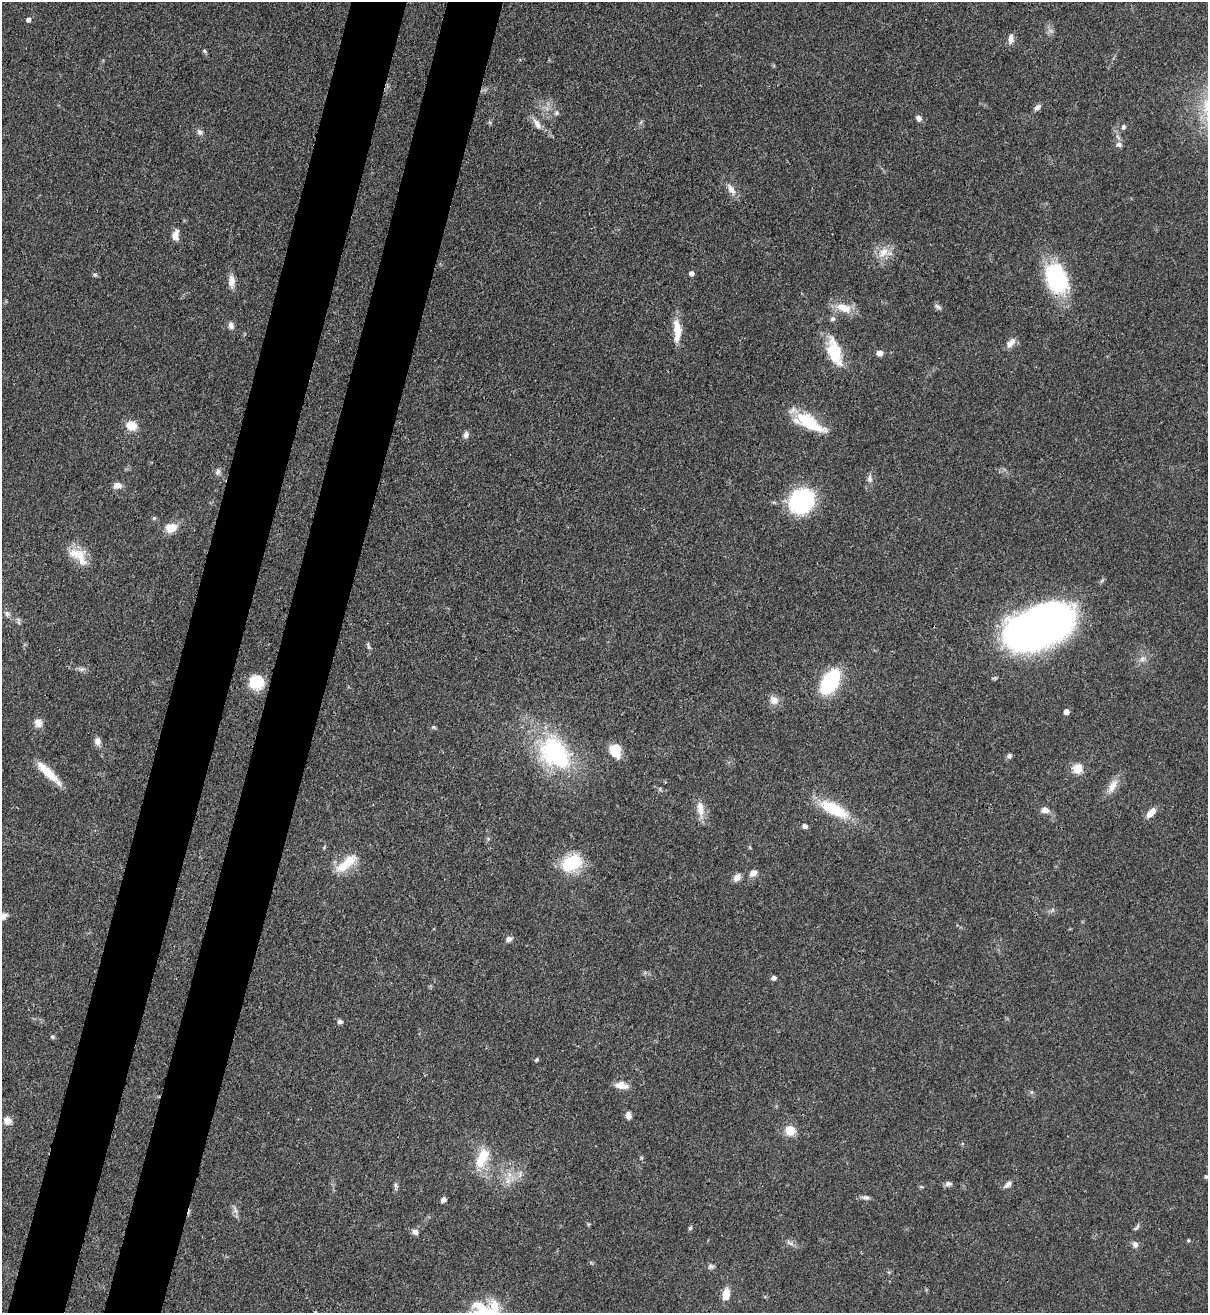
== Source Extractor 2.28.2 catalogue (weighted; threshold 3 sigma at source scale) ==
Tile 7 of 4 x 4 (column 3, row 2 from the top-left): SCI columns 2636-3841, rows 2653-3963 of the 5389 x 5307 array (HDU 1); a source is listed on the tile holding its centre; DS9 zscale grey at full resolution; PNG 1210 x 1315 px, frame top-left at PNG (2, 2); no overlay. Shown black and unused: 9% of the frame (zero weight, under 3 of 4 exposures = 7% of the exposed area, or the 3 px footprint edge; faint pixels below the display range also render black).
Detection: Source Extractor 2.28.2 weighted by HDU 2 'WHT'; one run over the whole footprint, this tile lists its part. Background 0.0823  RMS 0.0039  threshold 0.0174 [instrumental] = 3 sigma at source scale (4.5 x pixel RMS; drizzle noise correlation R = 1.50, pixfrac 1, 0.05/0.05 arcsec/px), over >= 5 px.
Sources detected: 94; all 94 listed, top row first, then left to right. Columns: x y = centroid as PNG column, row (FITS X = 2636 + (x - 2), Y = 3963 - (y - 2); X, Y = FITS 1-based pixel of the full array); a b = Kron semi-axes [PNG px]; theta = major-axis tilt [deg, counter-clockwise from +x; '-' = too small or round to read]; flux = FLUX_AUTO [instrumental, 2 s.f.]
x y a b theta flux
28 19 5 5 - 1.4
1051 31 9 6 -36 1.3
1011 39 13 7 86 2.3
205 51 6 4 -87 0.6
1037 107 10 6 37 1.4
556 113 7 6 - 1
919 118 6 6 - 1.8
641 122 7 4 71 0.63
537 123 17 7 -56 2.8
1123 127 6 5 - 0.96
200 132 9 7 -55 1.4
1119 144 9 6 -24 1.3
731 189 16 8 -58 3.2
175 235 13 8 78 3
883 252 16 10 49 5.1
691 273 5 5 - 1.7
95 275 7 5 -18 0.69
1056 278 36 23 -69 34
231 281 17 8 -88 3.1
938 307 10 5 -34 1.1
844 308 22 11 -19 6.9
832 319 8 6 39 1
231 326 9 7 -70 1.7
677 331 31 9 -89 7.2
1011 342 15 8 50 2.7
835 352 29 13 -73 17
879 353 7 6 - 1.9
809 422 39 14 -30 17
131 425 12 10 -25 5.7
466 435 9 6 74 1.4
218 472 9 6 76 1.4
869 479 11 7 -90 1.6
117 485 9 7 5 2.6
802 501 20 17 43 60
172 528 8 7 - 9.3
78 556 29 15 -40 8.2
7 614 9 7 -41 1.2
1039 627 61 33 23 240
368 646 12 4 -72 0.83
1142 659 10 7 37 2
82 669 7 4 18 0.92
256 682 15 14 - 11
830 682 22 11 59 41
774 700 12 11 - 3.1
1066 712 5 5 - 2.1
38 723 11 9 -59 2.7
433 727 7 5 -35 0.6
97 741 10 8 -83 1.9
615 751 16 12 -74 7.8
554 753 31 23 -50 55
1009 756 7 6 - 1.1
1078 769 6 5 - 18
48 772 36 8 -44 9.3
1113 785 21 9 64 4.1
700 809 20 9 -82 5
833 809 32 12 -27 20
1045 810 9 7 -6 2.4
1151 813 14 7 48 3.2
805 826 7 5 -26 1.2
488 839 6 5 - 0.61
324 847 6 4 47 0.45
346 863 34 12 39 9.2
572 863 28 18 29 17
753 873 10 8 30 2.3
737 877 10 7 54 2.4
3 916 10 9 - 2
509 939 8 7 - 1.4
774 978 5 4 - 1.5
340 1021 6 5 - 1.1
52 1037 6 5 - 0.64
536 1060 5 4 - 0.66
621 1085 15 7 -10 3.9
628 1115 7 5 -83 2.5
7 1121 9 9 - 3.3
790 1130 10 9 - 7
482 1158 29 14 65 11
509 1174 8 7 - 2.3
520 1174 12 5 70 1.7
1206 1176 5 4 - 0.48
948 1184 9 6 7 1.3
396 1185 7 4 -90 0.82
1007 1185 13 6 39 1.6
921 1187 6 4 17 0.46
866 1198 11 6 -9 1.3
443 1199 6 5 - 1.6
235 1210 11 6 -71 1.5
1137 1227 11 4 54 0.91
690 1228 6 4 44 0.56
415 1232 9 6 -22 1.6
790 1243 13 5 -32 1.3
1135 1244 9 7 -61 1.5
711 1267 9 7 14 1.1
726 1294 13 8 82 4.9
495 1306 20 11 -76 6.7
Overlapping masked pixels (flux is a lower limit): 1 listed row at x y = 1056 278
Isophote crosses this tile's border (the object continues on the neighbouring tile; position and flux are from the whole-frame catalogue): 1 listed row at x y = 3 916